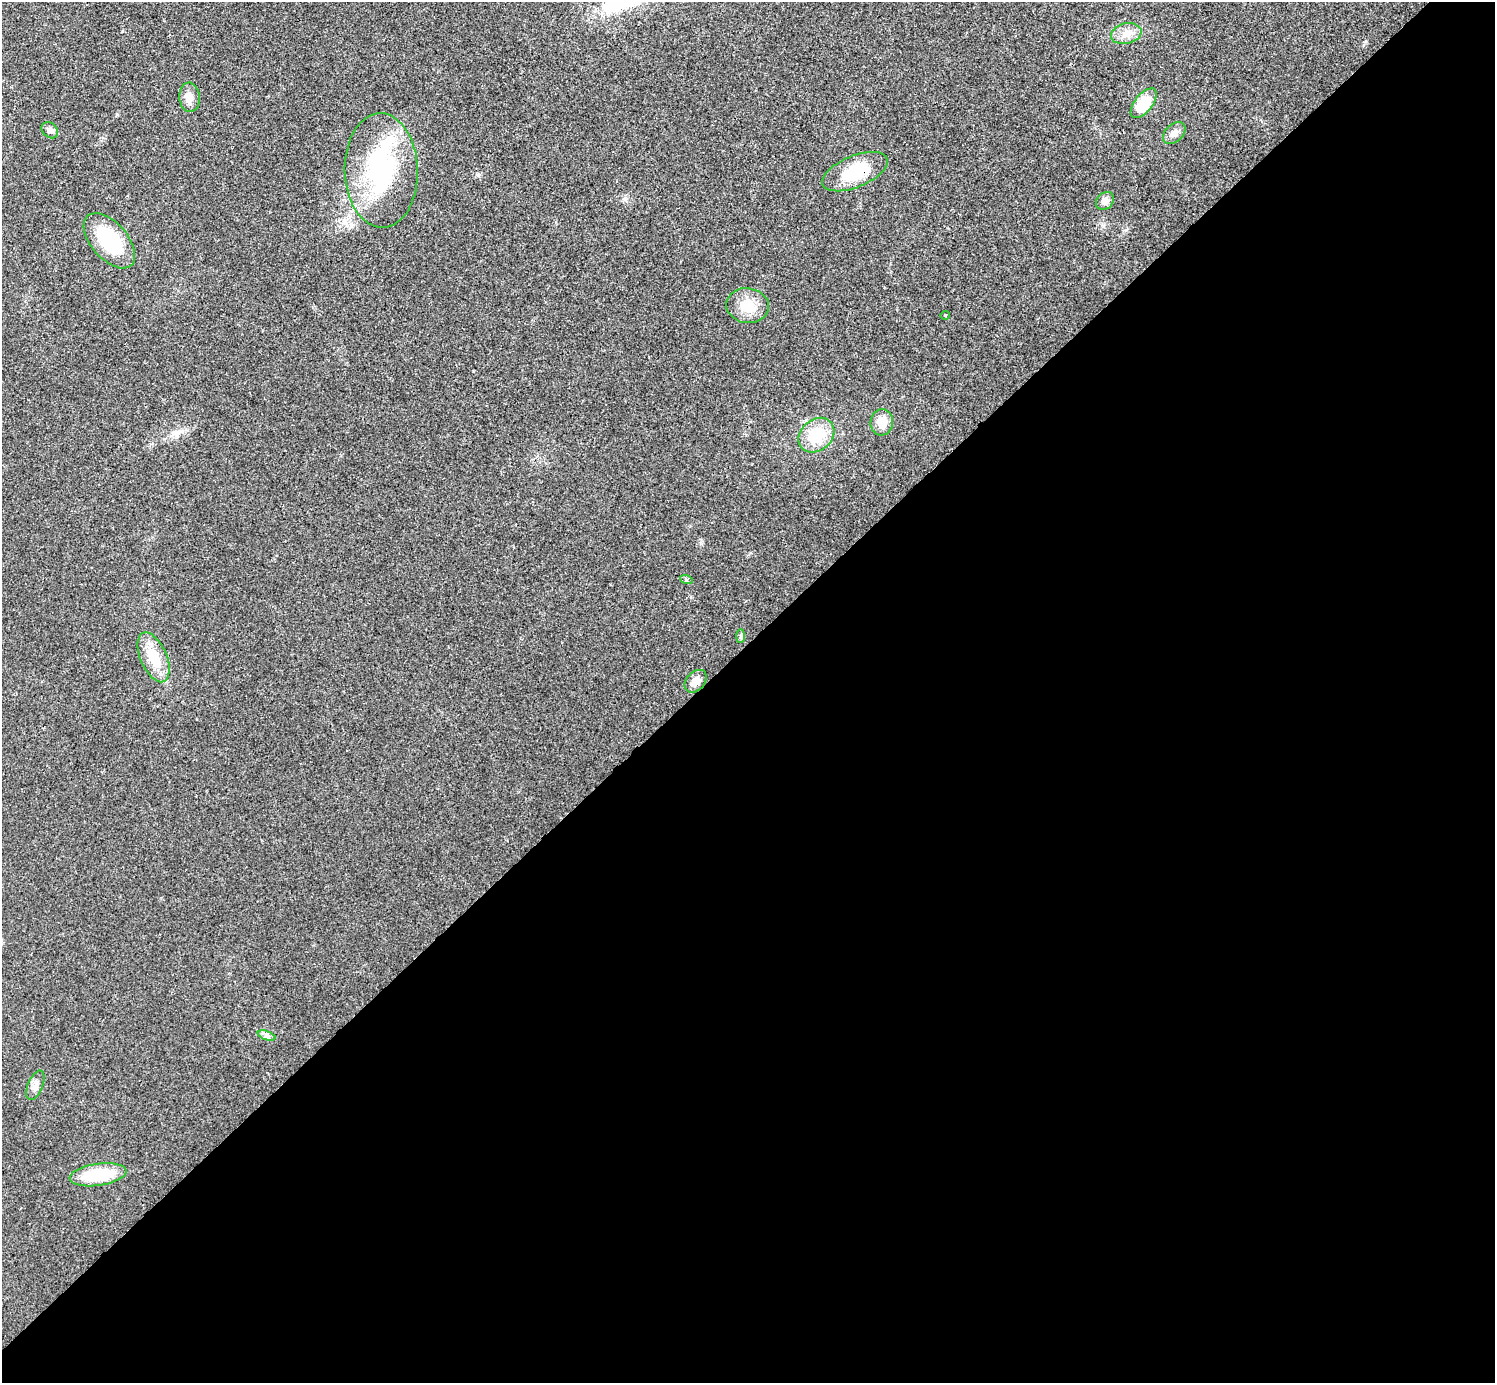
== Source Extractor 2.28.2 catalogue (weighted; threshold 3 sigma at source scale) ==
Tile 15 of 4 x 4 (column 3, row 4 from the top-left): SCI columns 2992-4484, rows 160-1540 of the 5985 x 5985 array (HDU 1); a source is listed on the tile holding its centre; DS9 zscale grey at full resolution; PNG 1497 x 1385 px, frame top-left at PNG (2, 2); each listed source drawn as its Kron ellipse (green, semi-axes under 4 px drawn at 4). Shown black and unused: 53% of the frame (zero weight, under 3 of 4 exposures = <1% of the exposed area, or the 3 px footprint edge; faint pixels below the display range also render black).
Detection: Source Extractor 2.28.2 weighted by HDU 2 'WHT'; one run over the whole footprint, this tile lists its part. Background 0.0219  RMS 0.0054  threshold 0.0245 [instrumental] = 3 sigma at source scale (4.5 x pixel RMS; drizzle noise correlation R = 1.50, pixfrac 1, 0.05/0.05 arcsec/px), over >= 5 px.
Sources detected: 21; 1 inside a brighter listed object's ellipse — not listed separately; the other 20 listed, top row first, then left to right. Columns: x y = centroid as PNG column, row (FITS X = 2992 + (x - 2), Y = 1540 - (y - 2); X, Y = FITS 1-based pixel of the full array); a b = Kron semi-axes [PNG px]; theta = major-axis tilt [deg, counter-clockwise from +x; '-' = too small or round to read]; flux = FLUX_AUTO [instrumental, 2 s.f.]
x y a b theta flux
1126 34 15 10 12 5.4
189 97 15 10 -86 4.4
1144 103 17 9 52 16
50 130 9 7 -44 2
1174 133 13 8 42 3.5
381 170 57 36 -88 71
855 172 35 15 23 24
1105 201 10 8 47 3.2
109 241 33 18 -49 33
748 306 21 17 -7 11
945 315 4 3 - 0.45
882 422 13 11 84 6.4
816 435 19 15 40 18
686 579 6 4 -20 0.8
741 636 7 4 89 0.88
154 657 26 13 -67 15
696 681 13 9 48 4.9
266 1035 9 4 -19 1.5
35 1085 15 7 67 3.1
98 1175 28 11 8 26
Overlapping masked pixels (flux is a lower limit): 1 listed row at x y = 855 172
Unlisted compact peaks at least as high as the median listed source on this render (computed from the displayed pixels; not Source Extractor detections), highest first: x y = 1126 230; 1366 41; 122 31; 117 114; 478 175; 625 199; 750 553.